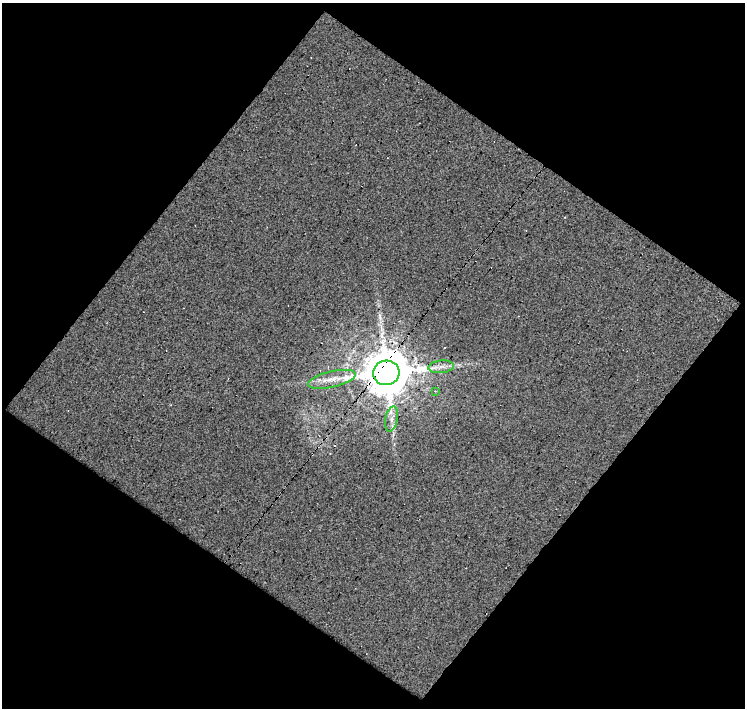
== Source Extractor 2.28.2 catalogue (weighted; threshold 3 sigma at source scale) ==
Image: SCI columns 1-743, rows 22-727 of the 743 x 747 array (HDU 1 of 3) = the unmasked area's bounding box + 8 px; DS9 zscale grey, full resolution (1 PNG px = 1 image px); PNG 747 x 710 px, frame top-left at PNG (2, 3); each listed source drawn as its Kron ellipse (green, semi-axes under 4 px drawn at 4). Shown black and unused: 51% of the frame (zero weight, under 8 of 16 exposures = <1% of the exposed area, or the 3 px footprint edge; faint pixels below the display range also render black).
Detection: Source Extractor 2.28.2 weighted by HDU 2 'WHT'. Background -0.0049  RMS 0.0096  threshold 0.0394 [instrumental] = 3 sigma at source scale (4.09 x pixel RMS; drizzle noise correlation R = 1.36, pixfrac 0.8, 0.0396/0.0396 arcsec/px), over >= 5 px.
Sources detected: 10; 3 cosmic-ray / hot-pixel residue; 1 long thin detection or spike segment (spike, bleed or trail) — neither listed nor drawn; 1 inside a brighter listed object's ellipse — not listed separately; the other 5 listed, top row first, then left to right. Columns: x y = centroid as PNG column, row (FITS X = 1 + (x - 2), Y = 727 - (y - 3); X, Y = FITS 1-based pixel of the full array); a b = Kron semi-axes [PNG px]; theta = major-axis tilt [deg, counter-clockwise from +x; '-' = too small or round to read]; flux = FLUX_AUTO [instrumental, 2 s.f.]
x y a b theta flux
441 367 13 6 6 5.4
386 373 13 12 - 4600
332 379 24 8 13 12
435 391 3 3 - 0.78
392 419 13 6 79 4.8
Overlapping masked pixels (flux is a lower limit): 1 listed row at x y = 386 373